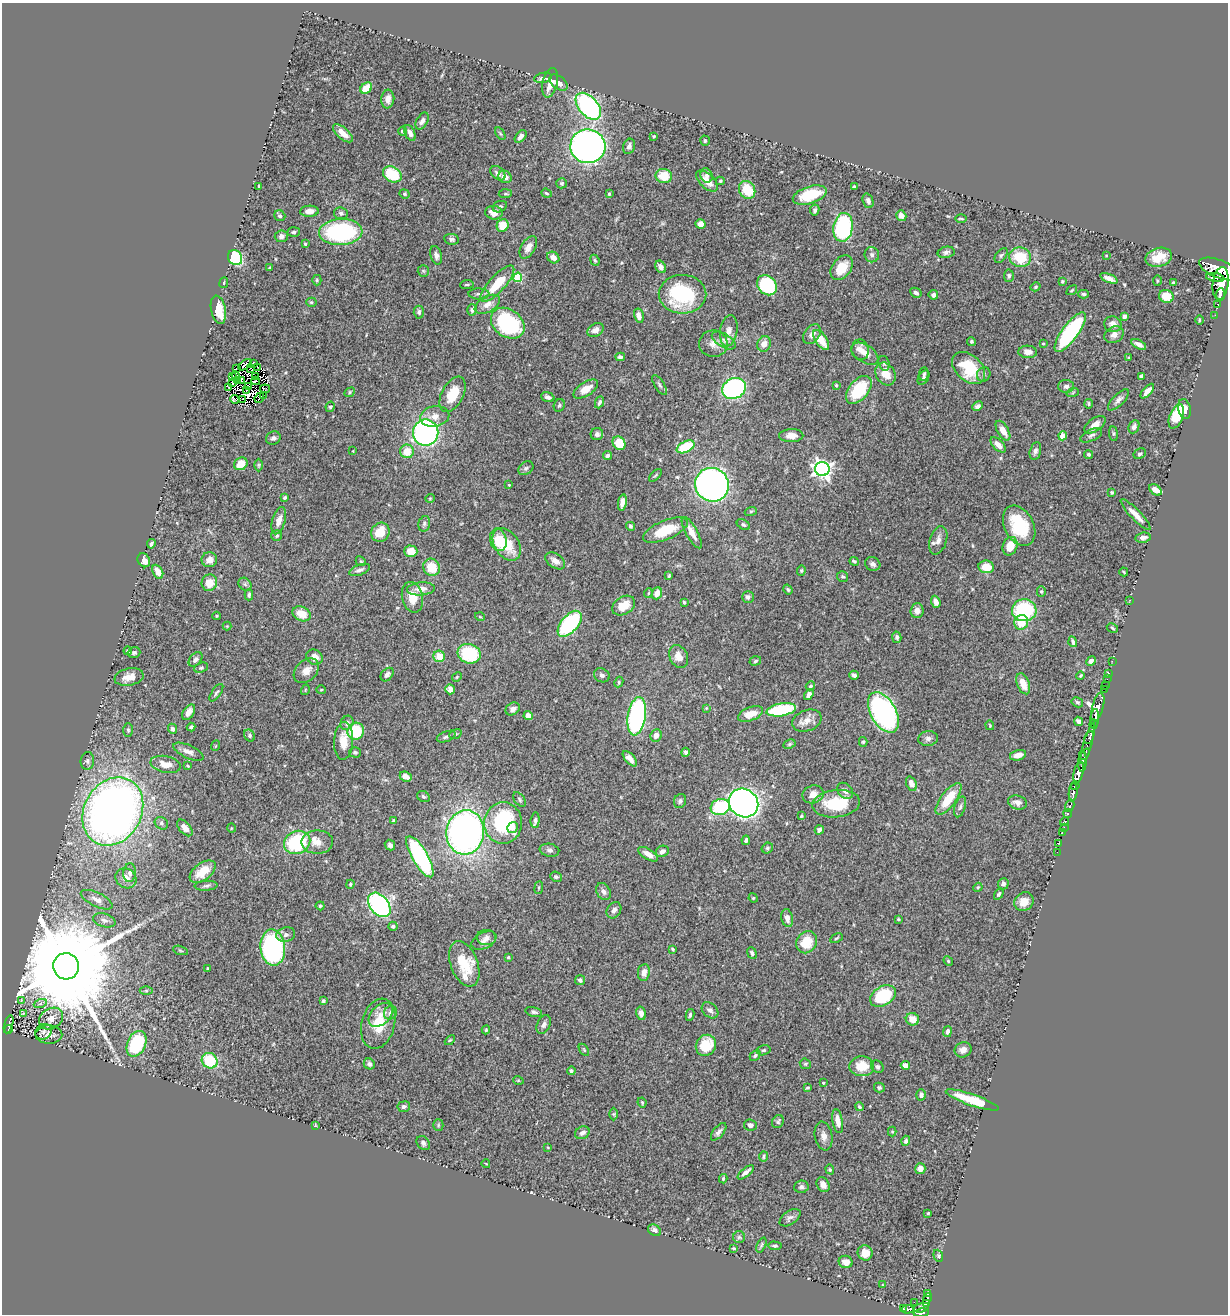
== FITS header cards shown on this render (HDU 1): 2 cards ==
NAXIS1  =                 1226
NAXIS2  =                 1312

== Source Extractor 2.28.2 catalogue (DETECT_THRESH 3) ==
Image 1226 x 1312 px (HDU 1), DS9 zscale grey, 1 PNG px = 1 image px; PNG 1230 x 1316 px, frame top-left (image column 1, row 1312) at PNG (2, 3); each listed source drawn as its Kron ellipse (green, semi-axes under 4 px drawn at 4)
Background 0.683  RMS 0.031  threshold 0.0937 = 3 sigma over >= 5 px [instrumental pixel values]
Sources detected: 494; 7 with non-positive FLUX_AUTO (blend fragments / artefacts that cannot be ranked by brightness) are neither listed nor drawn; the other 487 listed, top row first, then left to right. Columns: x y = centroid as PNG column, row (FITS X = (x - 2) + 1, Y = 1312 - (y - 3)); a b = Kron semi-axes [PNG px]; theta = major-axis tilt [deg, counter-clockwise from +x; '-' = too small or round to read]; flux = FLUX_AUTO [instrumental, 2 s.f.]
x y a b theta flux
543 78 9 5 10 7.3
550 83 15 7 77 19
559 83 10 6 -37 9.6
366 88 6 5 - 35
388 99 9 6 83 13
588 106 16 9 -48 350
422 121 9 5 60 9.4
402 131 4 4 - 5.4
343 133 12 5 -41 23
410 133 8 5 -67 8.8
500 133 7 4 -58 2.7
521 136 7 4 48 8.1
654 136 4 4 - 2.3
705 141 5 4 - 3.8
588 146 17 17 - 960
629 146 8 6 69 6.9
498 173 8 6 -40 8.6
392 174 10 7 -30 84
706 175 7 6 - 7.6
664 176 8 7 - 45
505 177 7 6 - 15
707 181 13 7 -45 28
720 181 4 4 - 3.1
562 183 5 5 - 4
259 186 3 2 - 2
854 187 3 3 - 3.5
747 190 9 7 -59 63
546 193 5 4 - 2.9
404 194 5 4 - 2.6
505 194 7 4 5 3.2
609 194 4 3 - 2.7
810 195 17 8 17 78
868 201 7 5 -69 7.5
500 207 7 5 24 4.9
815 210 5 4 - 4.8
309 211 9 5 3 15
341 213 7 5 -8 5.9
494 213 8 7 - 18
280 216 6 5 - 4.3
901 216 6 5 - 12
961 219 6 2 -1 2.6
701 224 5 5 - 13
503 225 6 5 - 42
843 227 14 9 81 220
294 232 6 4 5 3.9
341 232 22 13 3 260
281 236 7 5 5 8.2
451 239 7 5 -11 5.1
305 244 3 3 - 2.4
528 247 12 7 59 16
946 252 8 5 11 6.3
436 255 9 5 -75 7.7
872 255 7 7 - 6.4
1001 255 8 5 52 4.2
1106 256 3 2 - 1.7
553 257 6 5 - 16
1020 257 11 9 -18 66
1159 257 13 9 16 35
235 258 8 6 -54 150
595 260 6 4 -67 3.1
661 267 6 5 - 9.8
270 268 3 3 - 2.8
842 268 13 9 53 40
1219 269 21 9 -21 5100
423 271 6 5 - 3.7
1009 276 6 5 - 5.3
518 277 5 4 - 98
1215 277 9 4 -8 970
1109 278 9 4 -23 12
317 280 5 4 - 3
1062 281 3 3 - 3.5
1157 281 5 3 - 2.1
224 283 5 3 - 2.3
1173 283 3 3 - 2.3
1221 283 16 8 82 3900
467 284 7 3 5 2.6
497 284 23 8 48 58
767 285 11 9 -49 150
1035 287 5 4 - 3.1
1072 290 6 3 36 2.2
916 293 6 4 -28 6
479 294 10 5 -2 6.8
682 294 24 19 -1 170
1084 294 5 4 - 3.5
1220 294 6 3 86 1000
933 295 5 4 - 5.5
1166 296 7 6 - 32
311 302 5 4 - 3.2
487 304 13 8 28 16
1218 304 3 3 - 95
218 310 14 7 -78 32
472 310 5 5 - 6.2
419 312 6 5 - 4.9
1215 315 2 2 - 4.8
639 316 7 4 -78 11
1124 316 4 4 - 5.6
1199 320 4 3 - 2.1
508 323 18 13 -36 220
1113 324 9 8 - 15
595 330 8 6 31 14
729 331 16 8 81 17
1070 332 24 8 54 270
812 334 11 7 55 12
1114 335 10 8 30 13
724 340 13 6 -30 12
821 340 11 5 -56 38
971 341 4 4 - 3.9
713 344 14 13 - 20
764 344 8 6 68 16
1043 344 3 3 - 2.4
1139 344 8 4 -29 9.4
860 350 10 8 -80 14
1028 352 9 6 -3 14
865 354 15 9 -33 18
620 357 5 4 - 5.7
1129 358 3 3 - 2.8
254 363 2 2 - 1.2
884 363 7 5 -71 4.3
245 365 8 3 38 6.4
258 367 2 2 - 1.2
969 368 19 13 -43 76
236 369 3 2 - 1.5
251 369 4 2 - 1.1
885 374 12 9 -58 29
924 374 7 4 83 3.9
984 374 7 6 - 5.1
233 376 3 2 - 2.1
236 376 5 2 - 1.5
255 376 2 2 - 1.9
1141 376 4 4 - 8.2
924 378 8 5 56 4.5
238 380 3 2 - 4.1
241 380 4 2 - 1
256 381 4 3 - 2
233 383 3 2 - 0.35
660 385 11 4 -58 5.2
836 385 3 3 - 2.1
1066 386 8 6 -1 6.7
248 387 3 3 - 1.4
229 388 3 3 - 7.6
734 388 12 10 28 360
265 389 5 3 - 2.5
586 389 14 6 33 25
246 390 2 2 - 2.7
859 390 16 9 51 97
1147 391 9 4 49 16
350 392 5 4 - 2.6
1073 392 6 4 20 2.9
453 394 19 11 62 49
263 395 3 2 - 1.7
548 397 7 4 -19 7.8
259 398 5 4 - 5.6
235 399 4 2 - 1.6
243 400 3 2 - 1.3
1118 400 14 5 45 9.6
599 402 6 4 67 5.9
1089 404 5 3 - 2.8
559 405 6 5 - 3.9
978 406 5 4 - 5.9
330 407 5 4 - 4.6
1184 409 10 6 -77 13
435 416 15 10 10 20
1176 417 12 6 67 81
1095 425 12 6 35 17
1134 427 7 5 64 7.9
1003 431 11 5 -59 20
426 433 13 12 - 550
597 434 6 6 - 8.5
1113 434 7 4 -82 3
1091 435 12 5 25 7.4
791 436 12 6 2 15
1063 436 4 4 - 32
273 438 7 6 - 6.5
619 443 7 6 - 56
998 445 9 5 -46 13
686 447 9 5 27 79
353 451 3 3 - 1.5
407 451 7 7 - 32
1035 451 9 5 76 6.7
1088 454 4 4 - 3.5
1140 454 6 5 - 4.5
607 456 4 4 - 5.6
241 464 7 6 - 32
259 465 6 4 90 3.1
526 468 8 6 35 5.5
822 469 7 7 - 980
655 475 8 3 45 2.5
509 485 3 3 - 1.9
712 485 17 16 - 860
1155 490 7 4 -36 16
1112 492 4 3 - 3
285 498 4 3 - 3.5
430 498 5 3 - 1.7
622 502 8 4 80 12
751 511 6 4 19 3
1136 515 21 5 -46 19
279 521 14 6 74 16
424 524 8 5 75 5.2
743 525 7 4 -31 4.3
630 526 4 4 - 3.7
1019 526 21 14 -62 100
665 530 24 9 22 65
380 532 10 9 - 35
692 533 17 6 -61 18
277 536 5 5 - 3.7
1143 538 8 5 9 7.6
498 540 11 8 -76 46
938 540 14 8 72 14
151 544 5 3 - 3.6
507 544 18 12 -55 56
1010 546 9 7 70 35
411 551 6 5 - 26
144 560 7 6 - 18
209 560 8 7 - 12
361 561 5 4 - 2.7
555 561 11 7 -35 13
854 561 5 3 - 3.3
873 564 8 6 -26 7.4
432 567 9 8 - 42
986 567 8 6 -7 36
359 570 11 5 20 7
801 570 5 4 - 3
158 572 7 5 -63 22
1124 572 4 2 - 1.8
669 576 3 2 - 2.3
843 576 5 5 - 3.8
209 583 8 7 - 27
245 584 7 5 -45 4.6
421 589 14 6 5 16
788 590 5 4 - 3.2
1041 591 5 4 - 3.1
648 593 5 3 - 1.8
657 593 6 5 - 20
249 595 5 4 - 4.2
412 597 15 10 -76 30
748 597 6 6 - 6.8
1130 600 2 2 - 18
684 602 3 3 - 2.6
936 602 6 4 -70 13
624 606 12 8 32 31
1024 610 12 11 - 160
917 611 7 6 - 12
302 614 9 7 -25 30
217 616 4 3 - 1.8
480 617 5 3 - 1.8
1021 622 7 7 - 44
570 624 15 8 49 240
227 626 4 4 - 1.9
1112 628 6 4 -30 2.7
897 637 6 4 -77 5
1073 642 5 3 - 5.4
128 651 4 4 - 4.9
134 653 6 5 - 4.9
469 654 12 9 -17 110
439 656 6 5 - 31
679 656 12 9 -64 19
315 657 8 7 - 14
195 659 8 5 48 6.7
755 661 6 4 19 3.6
1091 661 5 4 - 10
1112 661 2 2 - 13
201 668 7 4 22 3.2
306 671 14 10 42 20
1109 673 3 3 - 25
387 674 8 5 48 7.3
602 675 8 6 -28 5.8
854 675 5 4 - 6.1
1081 676 4 3 - 2.1
129 677 15 8 11 21
457 677 5 4 - 2.3
1107 679 2 2 - 16
619 682 5 4 - 2.6
1023 684 11 6 -69 24
1105 685 2 2 - 18
810 686 5 4 - 3
450 689 5 4 - 14
1104 689 2 2 - 10
305 690 5 3 - 1.7
321 690 5 3 - 1.9
216 693 10 4 55 4.5
809 695 6 4 55 10
1077 702 6 4 -30 3.9
1098 707 14 5 75 1500
706 708 4 4 - 1.8
513 709 7 6 - 8.8
781 710 15 6 9 140
189 712 9 5 56 13
883 712 22 12 -61 450
750 714 13 6 21 32
528 716 4 4 - 18
637 716 19 9 81 370
1095 718 9 3 83 1200
807 721 15 10 19 19
1078 721 5 4 - 7.6
347 723 7 6 - 7
1094 724 4 3 - 480
990 725 5 3 - 1.8
191 727 4 3 - 4
172 729 5 4 - 5.7
128 730 7 5 -89 3.3
356 731 8 8 - 100
455 734 6 4 21 3.4
249 735 6 5 - 4.6
656 735 6 5 - 10
446 737 10 5 20 5.9
1089 737 7 4 65 210
928 738 10 7 9 8.5
344 741 19 9 87 33
863 742 5 4 - 2.8
1088 743 21 3 74 420
789 744 6 4 28 3.2
215 746 5 3 - 1.8
188 752 16 6 -25 12
355 752 6 5 - 4.3
685 752 4 4 - 5.2
1084 754 6 4 48 540
1018 755 8 5 14 16
630 759 9 4 -49 11
87 761 9 7 84 6
1082 762 10 4 87 520
165 764 15 8 -12 24
188 766 4 3 - 1.8
1079 773 11 4 78 2000
406 776 6 5 - 11
911 784 7 5 -68 12
1075 786 4 3 - 570
845 791 9 6 -45 8.3
1073 792 9 3 84 910
813 794 11 9 20 16
423 796 6 5 - 3.8
520 799 8 5 -55 4.3
948 799 19 7 53 52
680 801 7 6 - 5.2
1017 802 10 7 -17 12
744 803 15 13 -38 1000
836 804 24 13 6 100
1070 806 6 3 74 160
720 807 10 8 19 130
960 807 11 5 73 5.8
113 811 36 28 60 1700
1068 813 4 3 - 100
801 816 3 3 - 2.7
535 820 7 4 85 5.6
394 821 4 3 - 3.2
1065 822 4 3 - 48
161 823 7 6 - 4.7
503 823 21 19 90 210
512 827 6 5 - 9.5
1064 827 3 2 - 14
185 828 10 5 -49 11
231 828 5 3 - 1.6
819 830 4 4 - 6.3
465 832 22 19 83 890
1062 832 3 2 - 6.8
746 840 5 3 - 5.9
297 842 13 11 23 170
317 842 16 12 0 25
1059 843 3 2 - 14
390 845 5 5 - 5.9
767 848 6 5 - 3.8
549 850 10 6 -10 6.9
662 851 7 5 28 10
1057 852 2 2 - 4.8
648 854 11 5 -31 19
420 857 23 7 -60 290
203 872 15 8 37 41
130 873 9 6 84 8.1
556 877 6 5 - 3.8
126 878 11 9 -36 18
350 884 5 3 - 2.5
1003 884 5 5 - 6
206 886 11 5 4 5.3
978 887 5 3 - 2.3
539 888 6 3 82 2.9
603 892 9 6 -59 8.2
999 894 6 4 57 4.7
753 898 5 4 - 2.2
97 900 17 7 -26 14
1024 902 10 9 - 22
379 905 14 9 -51 460
320 906 4 4 - 3.3
614 910 9 7 59 8.1
787 918 9 6 -79 12
898 919 4 3 - 2.1
104 920 11 6 -16 8.8
393 926 4 4 - 5.3
286 935 9 7 14 7.7
486 938 9 7 -1 9.6
836 938 6 3 27 2.7
484 941 13 8 28 13
807 942 11 10 - 51
273 947 18 12 -86 380
673 949 3 3 - 2.4
180 950 8 3 -19 2.5
752 953 6 4 -67 5.6
508 957 4 4 - 3.1
948 961 5 4 - 2.5
464 964 24 13 -69 74
66 966 13 13 - 82000
207 968 3 2 - 1.6
644 972 8 6 81 16
580 980 5 5 - 7.3
146 991 6 4 0 3
883 996 14 9 31 120
21 1000 4 4 - 2
323 1001 3 3 - 3.3
40 1004 6 4 20 4.2
710 1010 9 7 -41 7.8
534 1012 8 4 -14 4.7
23 1013 3 3 - 7.5
390 1013 7 6 - 6.4
641 1013 7 5 -77 10
381 1015 14 9 44 21
690 1015 6 4 81 4.2
51 1019 13 10 32 20
912 1019 7 6 - 23
9 1024 9 3 74 67
378 1024 25 16 75 56
544 1024 10 6 64 7.2
8 1029 4 4 - 95
486 1030 4 4 - 2.7
948 1031 6 4 79 6.6
43 1032 9 7 36 6.3
49 1034 13 9 0 15
450 1040 6 3 43 2.5
137 1044 13 9 66 140
706 1045 11 10 - 57
584 1050 7 3 -55 2.3
764 1050 7 5 14 3.5
963 1050 8 7 - 11
755 1055 6 4 43 4.5
210 1061 8 7 - 84
369 1064 6 5 - 5.7
805 1064 6 5 - 3
905 1065 4 4 - 17
862 1066 12 10 -2 44
877 1067 7 6 - 5.2
571 1071 4 4 - 4
518 1080 5 3 - 1.7
823 1083 3 2 - 1.9
807 1088 3 3 - 2.6
879 1088 5 5 - 3.6
921 1095 5 5 - 6
972 1100 28 5 -19 72
642 1103 5 3 - 2.5
404 1107 6 5 - 5.3
859 1107 5 3 - 3.1
614 1114 6 4 90 2.8
838 1121 12 5 -80 19
778 1122 7 5 61 4.1
315 1125 4 4 - 1.9
438 1125 5 5 - 3.2
750 1125 6 5 - 5.9
719 1132 10 5 50 7.5
892 1132 5 4 - 2.3
582 1133 7 6 - 10
824 1136 14 8 -78 13
906 1141 5 4 - 4.2
423 1143 8 6 -50 5.2
548 1147 4 2 - 1.5
763 1156 5 4 - 3.1
486 1164 4 2 - 1.4
830 1169 5 4 - 2.2
920 1169 5 5 - 16
746 1172 10 4 39 10
723 1179 4 3 - 3.2
823 1185 8 6 -58 14
801 1187 7 6 - 5.8
928 1213 3 3 - 2.2
790 1218 12 6 35 7.7
655 1230 7 5 -34 8
739 1237 6 6 - 3.9
761 1245 8 4 67 3
775 1246 7 4 -3 4
734 1248 4 3 - 2.5
865 1253 8 7 - 20
938 1256 6 4 -71 3.4
846 1262 7 6 - 15
882 1285 3 2 - 1.4
928 1294 3 3 - 87
927 1298 5 3 - 170
914 1302 2 2 - 30
926 1303 3 3 - 64
921 1308 8 4 14 540
903 1309 4 3 - 26
908 1309 6 4 5 71
921 1313 7 3 8 640
At the frame edge (FLAGS 8, measured only in part): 2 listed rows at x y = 1219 269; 921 1313
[7 non-positive-flux detections neither listed nor drawn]